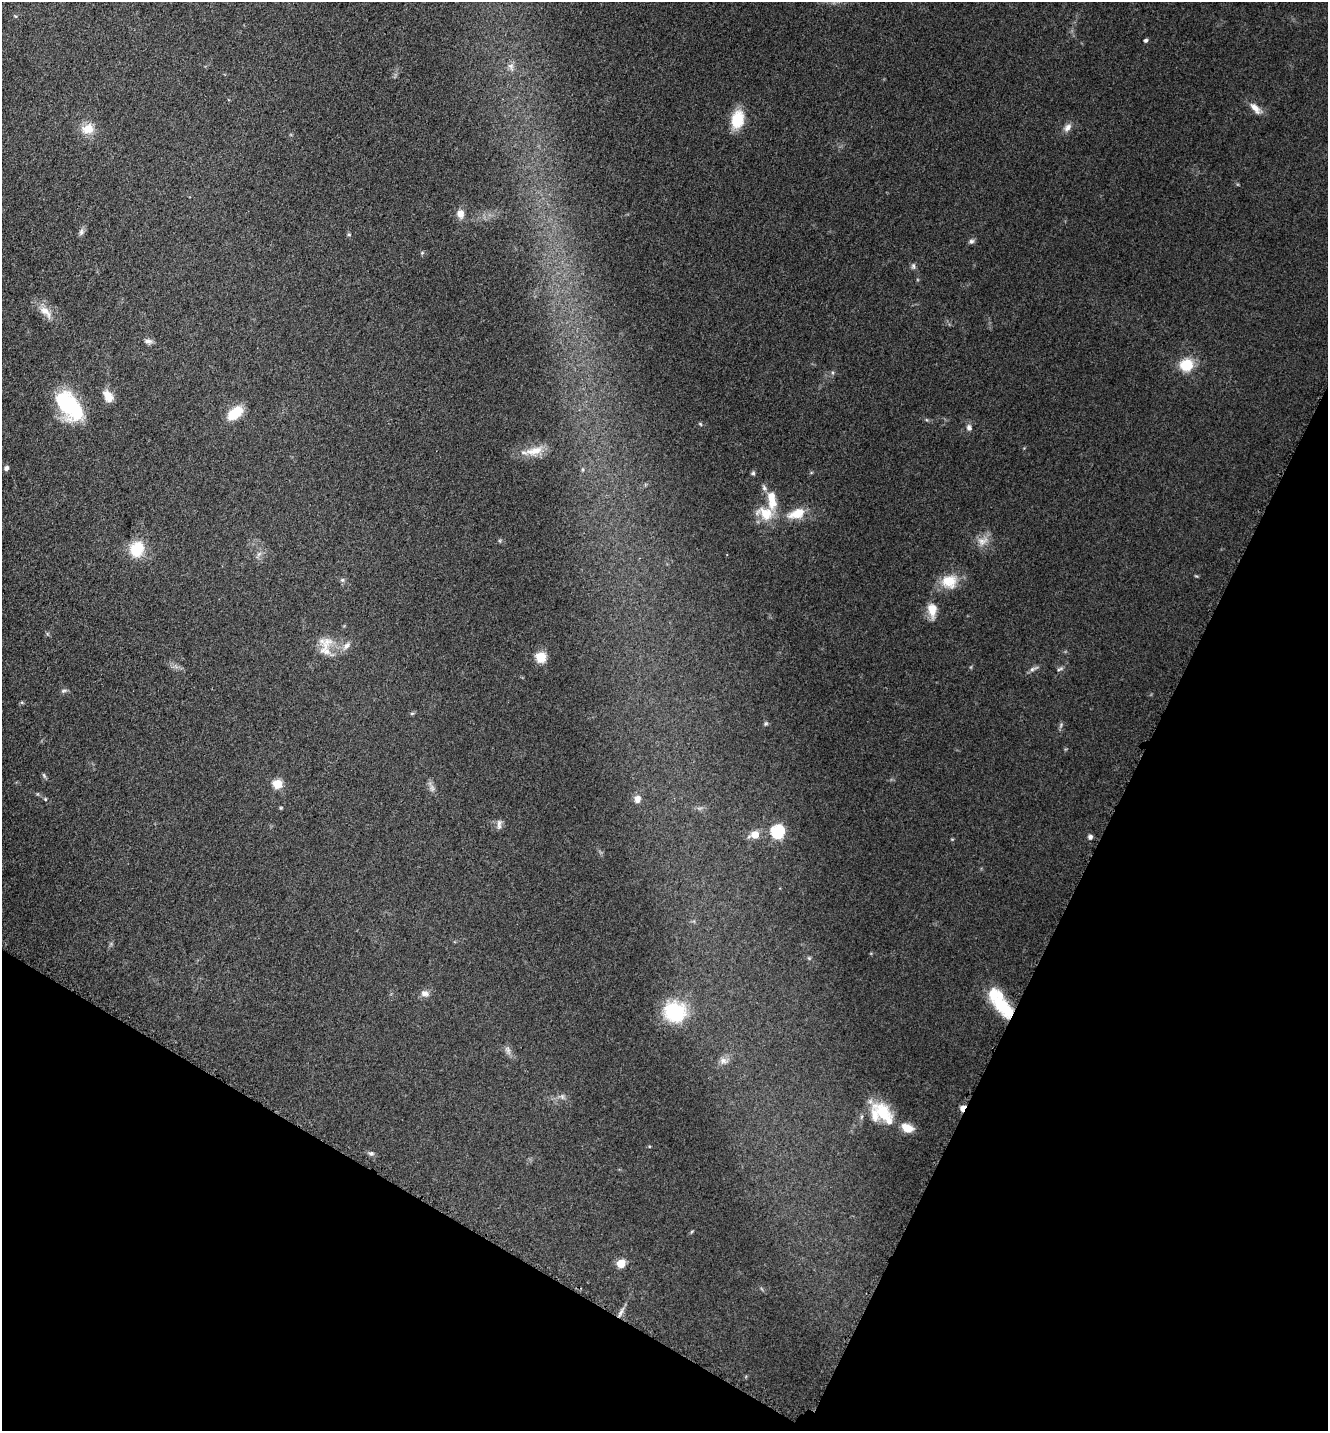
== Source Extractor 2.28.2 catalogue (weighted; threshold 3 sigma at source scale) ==
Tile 15 of 4 x 4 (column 3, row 4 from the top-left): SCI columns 2948-4273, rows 42-1470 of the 5805 x 5774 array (HDU 1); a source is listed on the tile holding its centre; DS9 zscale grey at full resolution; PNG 1330 x 1433 px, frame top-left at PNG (2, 2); no overlay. Shown black and unused: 25% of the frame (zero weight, under 3 of 5 exposures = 4% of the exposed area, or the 3 px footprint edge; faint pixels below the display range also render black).
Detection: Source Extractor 2.28.2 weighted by HDU 2 'WHT'; one run over the whole footprint, this tile lists its part. Background 0.0682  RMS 0.0061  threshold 0.0275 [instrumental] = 3 sigma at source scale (4.5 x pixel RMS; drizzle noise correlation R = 1.50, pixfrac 1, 0.05/0.05 arcsec/px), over >= 5 px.
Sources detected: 70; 1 too faint to see at this stretch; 1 inside a brighter object's white glare — not listed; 6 inside a brighter listed object's ellipse — not listed separately; the other 62 listed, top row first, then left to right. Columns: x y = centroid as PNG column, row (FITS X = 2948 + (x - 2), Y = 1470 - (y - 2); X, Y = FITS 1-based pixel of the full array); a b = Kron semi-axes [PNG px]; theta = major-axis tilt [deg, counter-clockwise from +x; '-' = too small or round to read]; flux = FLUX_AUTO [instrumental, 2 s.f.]
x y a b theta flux
1146 40 5 4 - 1.1
511 67 13 7 -68 3.1
1255 108 17 7 -48 5.2
737 120 16 11 79 22
1067 127 12 8 49 3.4
88 129 18 14 20 9
460 214 10 8 -82 4.8
81 232 10 6 77 2
349 235 5 4 - 0.86
971 241 7 6 - 1.6
422 253 5 5 - 0.86
913 266 9 5 -90 1.5
46 312 23 10 -46 7.8
148 341 11 6 -13 2.3
1186 365 15 14 - 15
108 396 14 9 -60 7.7
72 405 41 20 -74 40
235 413 15 9 37 18
700 424 5 4 - 0.67
969 428 8 6 -78 2.4
534 451 28 11 14 11
6 468 6 5 - 1.8
753 473 5 5 - 1.1
764 488 8 6 -74 1.7
765 513 24 16 -21 14
797 513 23 11 20 12
982 541 17 12 18 6.2
137 549 15 12 68 22
259 554 8 5 45 1.8
342 580 6 5 - 1.2
949 581 21 18 -1 14
932 610 18 10 -85 8.4
346 646 13 7 45 3.5
325 649 34 17 -79 12
541 657 5 5 - 41
1033 669 14 5 22 2.1
1060 669 10 3 25 1.2
64 691 9 5 11 1.3
412 713 6 4 2 0.82
766 724 6 5 - 0.96
1061 725 7 4 72 1.1
44 775 8 5 -63 1.1
277 784 5 5 - 33
45 799 5 4 - 0.7
637 799 9 8 - 4
499 824 14 5 86 2.3
777 831 6 6 - 82
755 835 6 5 - 11
1090 837 6 5 - 1.8
809 958 7 4 -45 0.98
425 993 12 8 -7 3.1
1003 1007 33 15 -45 27
675 1012 20 18 -25 45
508 1050 13 6 -66 2.5
723 1061 10 8 -17 3
562 1097 8 6 -70 1.7
963 1108 6 4 66 8.9
883 1113 29 19 -59 21
907 1128 14 9 -24 8.8
371 1153 8 6 -1 1.6
621 1264 5 5 - 19
621 1312 10 4 60 2.4
Overlapping masked pixels (flux is a lower limit): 2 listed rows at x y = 1003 1007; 963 1108